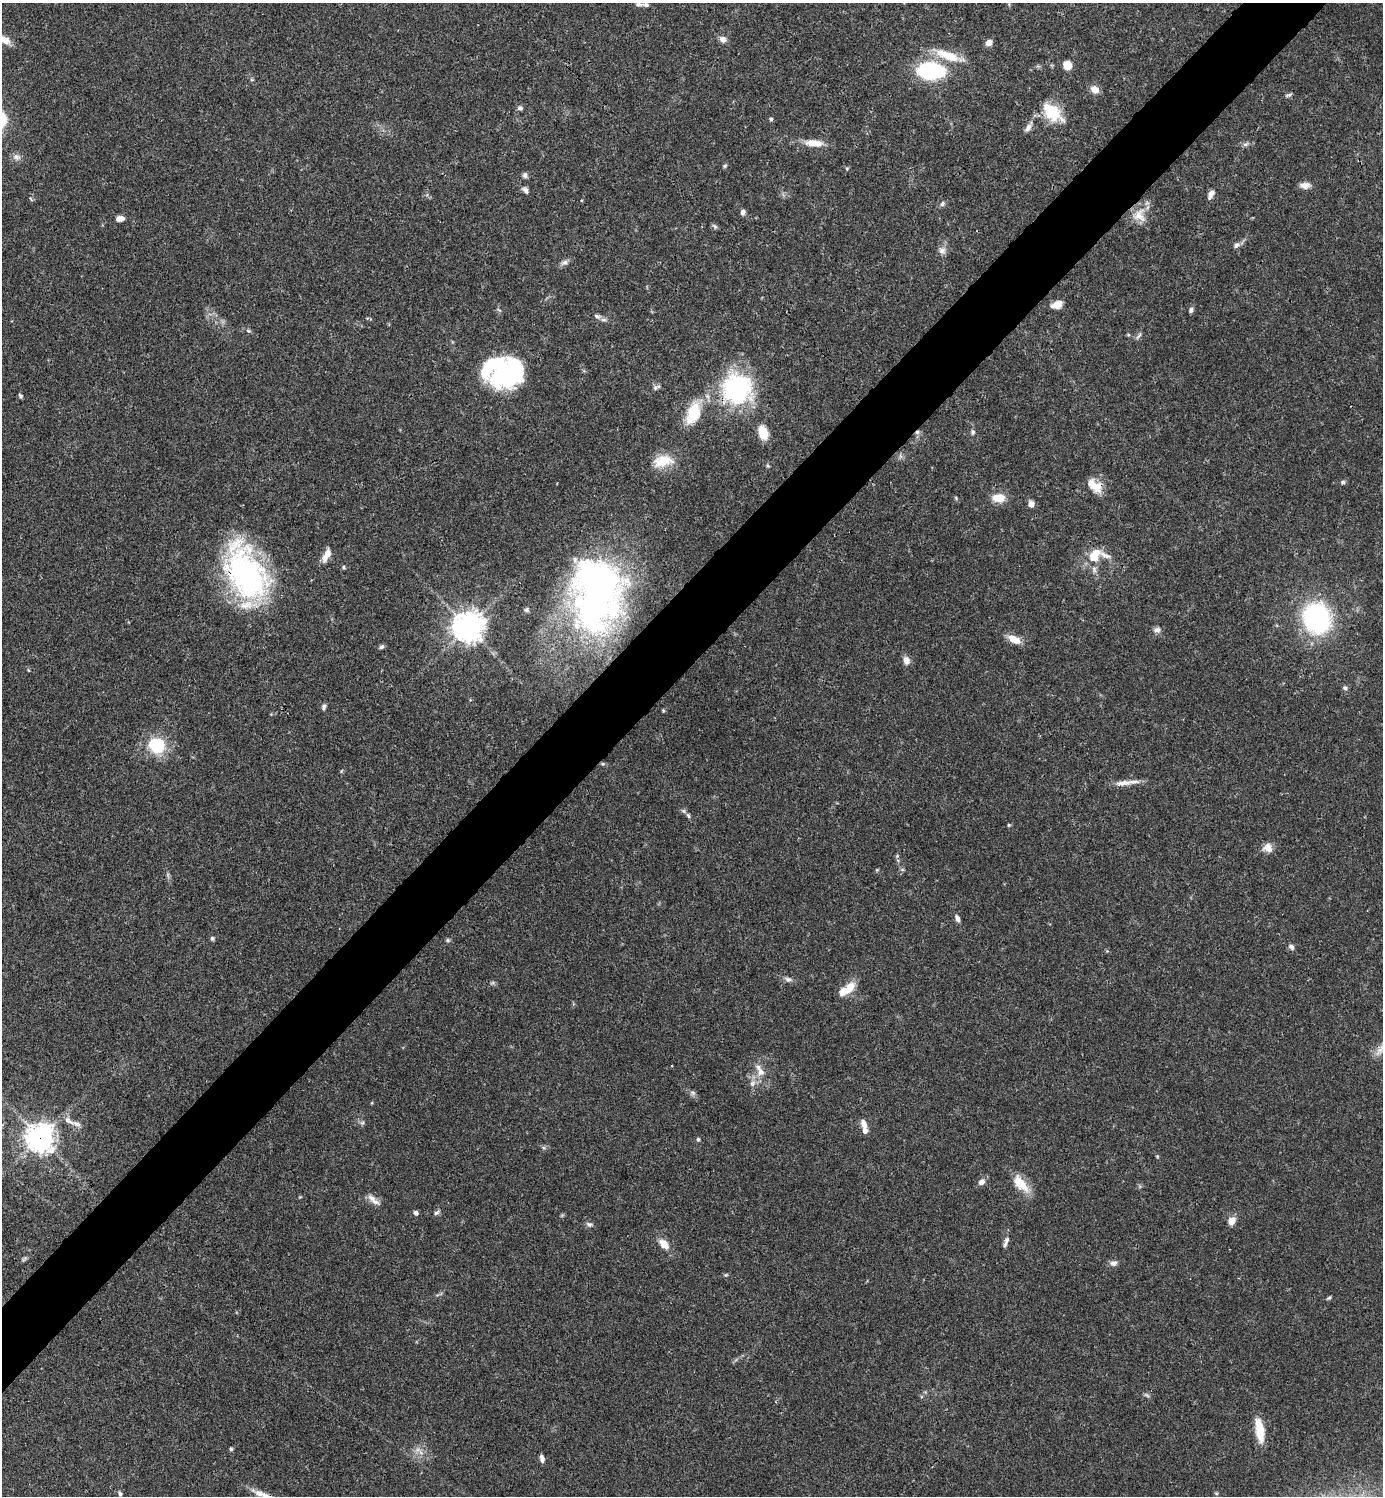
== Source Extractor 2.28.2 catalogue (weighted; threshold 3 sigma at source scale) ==
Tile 10 of 4 x 4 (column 2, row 3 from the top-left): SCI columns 1681-3061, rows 1495-2988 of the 5979 x 5980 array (HDU 1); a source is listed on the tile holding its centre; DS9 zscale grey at full resolution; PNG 1385 x 1498 px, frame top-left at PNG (2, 3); no overlay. Shown black and unused: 5% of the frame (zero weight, under 3 of 4 exposures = <1% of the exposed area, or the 3 px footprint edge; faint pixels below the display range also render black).
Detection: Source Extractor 2.28.2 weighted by HDU 2 'WHT'; one run over the whole footprint, this tile lists its part. Background 0.0382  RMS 0.0026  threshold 0.0119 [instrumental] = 3 sigma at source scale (4.5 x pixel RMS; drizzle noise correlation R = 1.50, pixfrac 1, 0.05/0.05 arcsec/px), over >= 5 px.
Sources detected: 123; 4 too faint to see at this stretch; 3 inside a brighter object's white glare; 1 cosmic-ray / hot-pixel residue — not listed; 9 inside a brighter listed object's ellipse — not listed separately; the other 106 listed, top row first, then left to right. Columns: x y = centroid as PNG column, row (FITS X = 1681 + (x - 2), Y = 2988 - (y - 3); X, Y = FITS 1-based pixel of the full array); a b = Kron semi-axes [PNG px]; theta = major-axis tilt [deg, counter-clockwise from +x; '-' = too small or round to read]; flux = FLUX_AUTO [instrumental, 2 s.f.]
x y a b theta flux
639 4 10 5 -1 0.71
723 39 10 8 -36 1.3
5 40 15 9 -34 2.9
989 42 8 7 - 1.4
948 55 45 11 -19 7.1
1067 65 7 6 - 4.5
931 71 20 12 -5 37
1095 89 11 9 -32 2.1
1288 95 10 4 18 0.5
520 108 8 6 -4 0.69
1052 112 27 17 -41 9
771 119 5 4 - 0.41
1028 128 14 6 57 1.5
814 143 27 9 -4 3.7
1245 144 8 5 26 0.73
17 157 11 8 -24 1.3
725 166 6 4 23 0.4
525 175 7 6 - 0.84
1305 185 12 7 -2 1.9
525 190 11 6 -49 1
1211 194 11 6 64 1.5
31 199 6 3 -70 0.31
942 204 7 6 - 0.73
743 212 7 5 72 0.85
1139 215 20 19 - 4.5
120 219 9 6 6 1.6
715 226 8 5 -50 0.55
1236 245 10 7 34 0.99
942 251 11 9 -59 1.4
565 262 11 7 13 1.1
1057 305 13 8 20 2.3
1191 310 7 5 60 0.7
597 316 12 6 -20 1.1
248 331 7 5 -21 0.48
1128 335 5 4 - 0.31
1138 336 11 4 50 0.61
503 371 43 24 79 23
656 387 11 6 22 0.81
737 389 37 36 - 34
20 396 6 5 - 0.46
693 413 30 16 70 8.8
973 432 7 5 -81 0.59
763 433 13 8 -74 6.1
900 456 7 4 -71 0.57
663 461 26 14 12 6.3
768 466 5 4 - 0.34
1343 482 6 5 - 0.52
1096 486 18 16 -24 4.3
956 498 5 4 - 0.33
998 498 15 10 -1 3.9
1031 504 6 6 - 1.9
1096 553 14 13 - 3.8
326 555 18 7 66 2.7
343 567 5 4 - 0.38
1094 569 11 6 -89 1.1
246 573 58 34 -62 69
595 594 81 53 87 120
526 610 6 6 - 0.52
1316 618 20 18 -70 59
467 627 10 10 - 330
1157 630 9 8 - 1.1
1014 639 17 8 -27 3.1
381 647 7 5 25 0.65
906 660 9 8 - 1.8
28 670 5 4 - 0.26
1345 688 6 6 - 0.69
323 707 7 5 79 0.68
157 745 17 15 -20 13
603 764 6 5 - 0.44
341 771 6 3 71 0.28
1124 783 30 7 5 2.8
683 811 7 5 -21 0.57
1009 825 4 4 - 0.29
1268 847 12 12 - 2.1
957 918 9 5 -69 1.1
212 938 5 5 - 0.49
448 940 6 5 - 0.43
1291 947 8 6 -45 0.84
788 979 10 6 -4 1
850 987 16 10 63 3.6
760 1072 12 11 - 2.6
752 1083 9 8 - 1.4
693 1093 8 6 -3 0.68
68 1121 16 8 -33 1.7
362 1123 6 6 - 0.56
864 1124 11 7 -71 1.8
40 1138 10 9 - 280
698 1139 5 5 - 0.46
1157 1156 5 4 - 0.27
981 1182 9 7 43 1.4
1021 1184 26 12 -49 5.6
372 1198 15 8 -39 1.9
416 1213 6 5 - 0.7
436 1213 9 4 35 0.66
1231 1221 9 8 - 2.2
589 1224 9 6 -16 0.75
1006 1241 12 6 64 1.1
664 1244 13 8 -47 3
1114 1263 10 7 15 1.1
1329 1298 7 4 37 0.39
1259 1430 28 9 -81 6.4
231 1449 4 4 - 0.42
421 1453 9 5 -57 1.1
542 1459 8 5 -77 1
120 1493 7 5 -62 0.56
259 1493 26 9 -27 3.3
Overlapping masked pixels (flux is a lower limit): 6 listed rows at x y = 1139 215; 737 389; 1096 486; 246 573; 595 594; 40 1138
Isophote crosses this tile's border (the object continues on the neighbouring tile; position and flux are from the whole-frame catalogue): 1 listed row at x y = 5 40